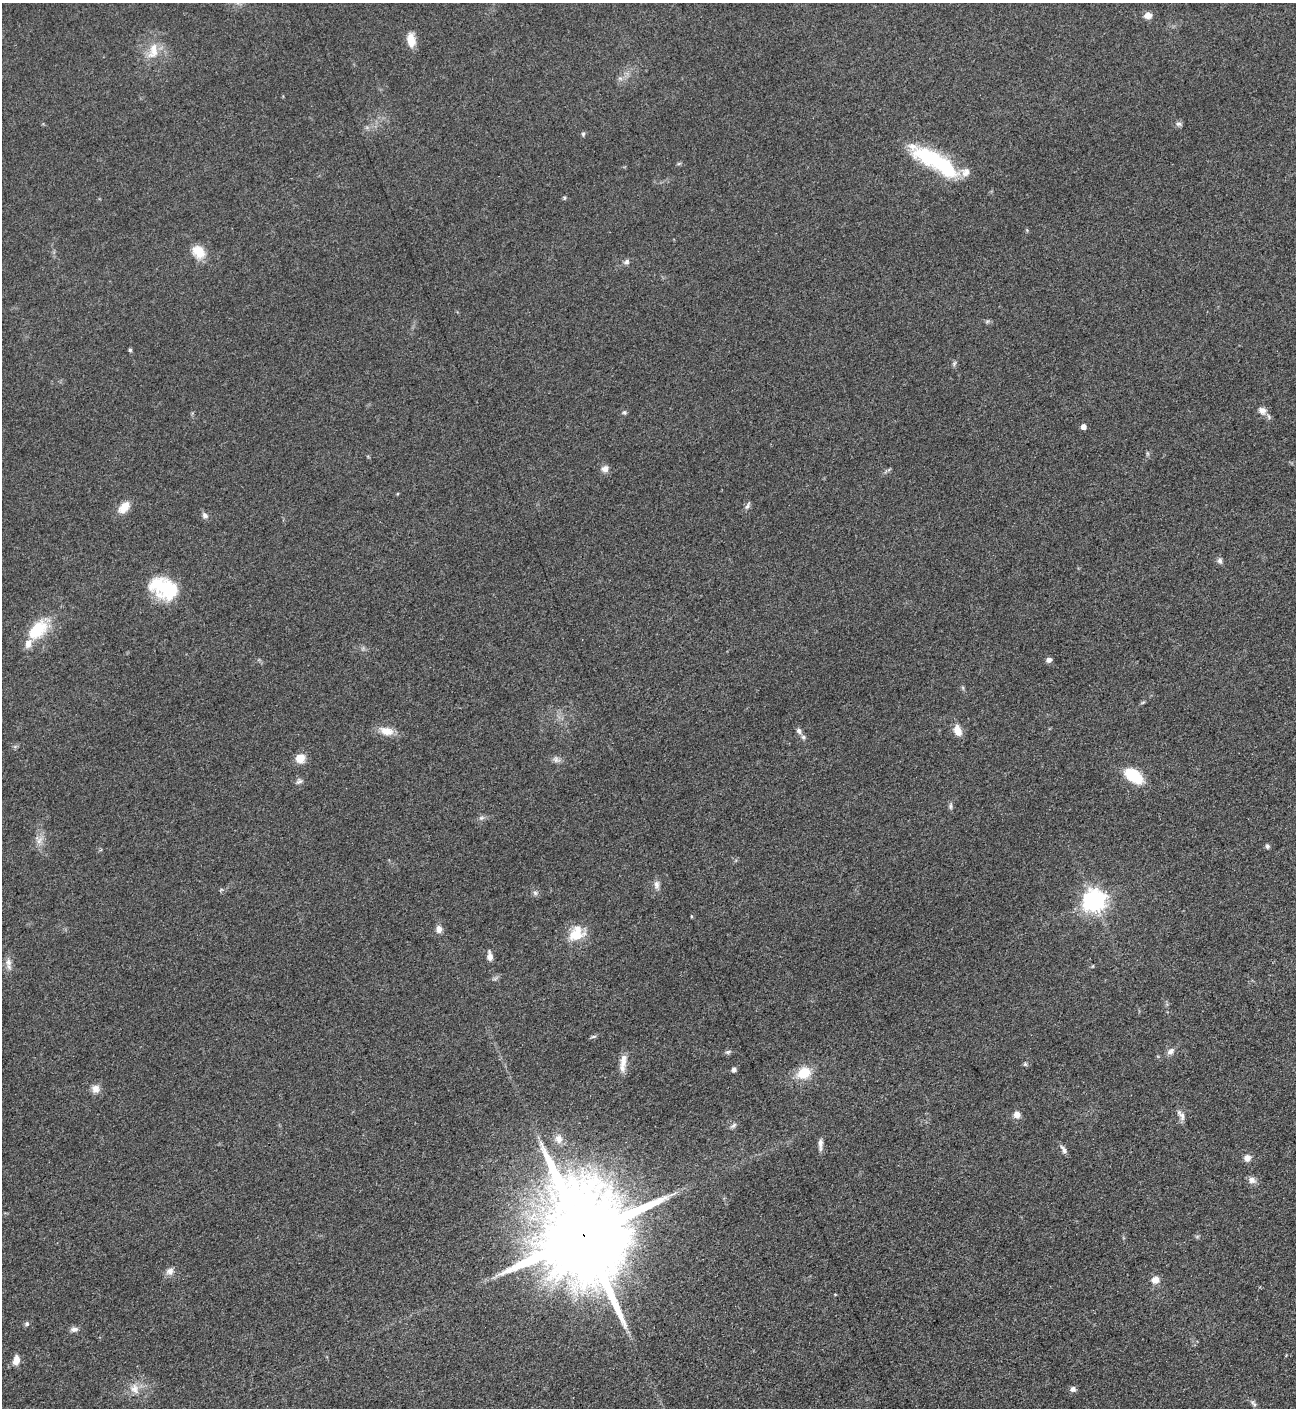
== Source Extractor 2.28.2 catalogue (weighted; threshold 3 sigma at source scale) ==
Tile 6 of 4 x 4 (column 2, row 2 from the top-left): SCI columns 1456-2749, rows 2822-4227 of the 5635 x 5645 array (HDU 1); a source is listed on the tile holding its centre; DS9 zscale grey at full resolution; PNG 1298 x 1410 px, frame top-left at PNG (2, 3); no overlay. Shown black and unused: <1% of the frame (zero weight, under 3 of 5 exposures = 1% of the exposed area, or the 3 px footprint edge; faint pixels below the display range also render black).
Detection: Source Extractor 2.28.2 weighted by HDU 2 'WHT'; one run over the whole footprint, this tile lists its part. Background 0.0916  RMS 0.0067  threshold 0.0302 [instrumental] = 3 sigma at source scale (4.5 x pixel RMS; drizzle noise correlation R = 1.50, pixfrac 1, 0.05/0.05 arcsec/px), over >= 5 px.
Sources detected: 73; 1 inside a brighter object's white glare — not listed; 4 inside a brighter listed object's ellipse — not listed separately; the other 68 listed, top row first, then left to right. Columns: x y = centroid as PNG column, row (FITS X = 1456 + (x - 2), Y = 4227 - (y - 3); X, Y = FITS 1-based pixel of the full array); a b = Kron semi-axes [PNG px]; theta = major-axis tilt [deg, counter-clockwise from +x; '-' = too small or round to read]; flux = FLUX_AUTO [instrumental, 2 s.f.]
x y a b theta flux
1148 15 9 7 6 4.2
411 40 16 9 -82 8.9
153 51 25 13 77 12
620 78 7 4 -19 1.4
1179 124 8 6 -12 1.7
583 134 5 5 - 1.1
927 157 48 21 -29 45
564 198 6 4 72 0.81
198 252 19 14 -47 11
627 262 8 6 51 1.9
130 350 4 4 - 1.2
954 363 9 3 69 1.1
1262 410 12 10 -38 4.2
624 412 6 5 - 1.2
1084 426 5 5 - 4
605 469 9 8 - 3.4
747 506 11 4 65 1.7
124 507 16 9 50 8.3
205 516 8 7 - 2.4
1220 561 7 6 - 2
162 587 29 22 -22 36
37 630 28 16 44 25
1049 660 6 6 - 2.2
1143 702 6 4 19 0.81
958 730 14 9 -71 6.9
386 731 18 10 -14 8.8
799 731 8 6 -71 2.1
300 758 10 8 35 8.9
556 760 9 6 -72 2.3
1133 776 20 11 -35 25
299 782 10 5 32 1.8
950 806 7 4 90 1.3
481 818 6 5 - 1.4
39 841 10 6 54 3.3
1267 846 5 5 - 1.4
657 884 11 7 89 3.2
535 893 6 5 - 1.4
1094 900 8 8 - 490
691 916 5 3 - 0.53
439 929 9 7 -85 3.8
576 933 22 17 39 16
490 956 11 5 -83 3.7
8 962 11 8 -73 3.6
593 1036 8 4 9 1.1
1171 1051 9 7 42 3.3
728 1052 7 5 20 1.4
624 1059 22 8 80 6.8
1025 1064 5 5 - 1.1
734 1069 6 6 - 1.7
804 1073 14 11 29 16
95 1089 10 10 - 4.6
1017 1115 8 7 - 4.5
1181 1115 16 6 -59 3.2
733 1125 8 5 41 1.7
558 1139 12 10 -67 5.1
820 1144 15 5 89 3.2
1064 1150 13 5 -59 2.5
1247 1158 8 8 - 3.9
1252 1180 10 9 - 3.4
583 1235 29 21 -70 20000
170 1271 10 9 - 3.6
1155 1280 9 8 - 5.3
27 1324 7 5 46 1.3
74 1329 10 6 2 2.8
16 1360 12 7 80 5.2
134 1389 11 11 - 6
1073 1389 6 6 - 2.4
1254 1404 11 4 -45 1.7
Overlapping masked pixels (flux is a lower limit): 1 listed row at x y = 583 1235